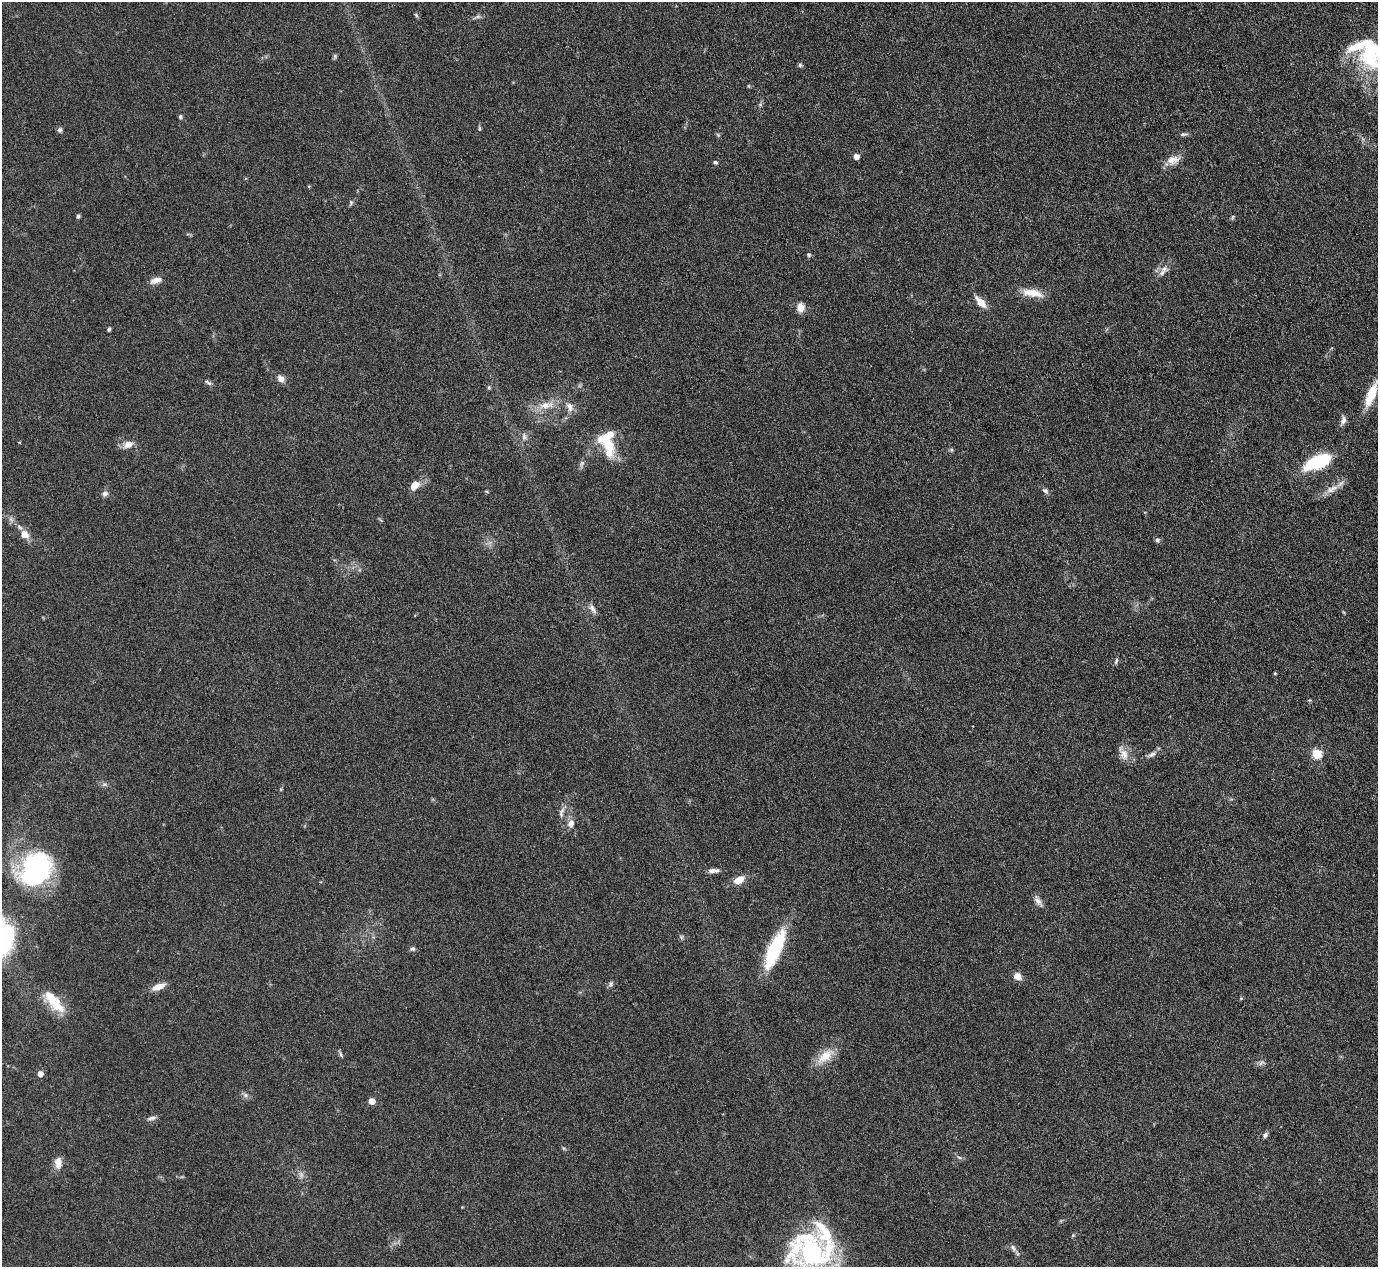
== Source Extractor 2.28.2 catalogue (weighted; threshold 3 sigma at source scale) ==
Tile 10 of 4 x 4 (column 2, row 3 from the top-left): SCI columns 1377-2752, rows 1414-2678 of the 5503 x 5489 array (HDU 1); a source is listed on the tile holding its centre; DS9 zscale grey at full resolution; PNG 1380 x 1269 px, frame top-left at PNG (2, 2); no overlay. Nothing masked; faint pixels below the display range render black.
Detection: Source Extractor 2.28.2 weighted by HDU 2 'WHT'; one run over the whole footprint, this tile lists its part. Background 0.0746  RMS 0.0042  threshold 0.0172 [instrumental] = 3 sigma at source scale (4.09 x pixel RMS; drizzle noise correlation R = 1.36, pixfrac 0.8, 0.05/0.05 arcsec/px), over >= 5 px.
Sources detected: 89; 2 too faint to see at this stretch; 2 inside a brighter object's white glare — not listed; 7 inside a brighter listed object's ellipse — not listed separately; the other 78 listed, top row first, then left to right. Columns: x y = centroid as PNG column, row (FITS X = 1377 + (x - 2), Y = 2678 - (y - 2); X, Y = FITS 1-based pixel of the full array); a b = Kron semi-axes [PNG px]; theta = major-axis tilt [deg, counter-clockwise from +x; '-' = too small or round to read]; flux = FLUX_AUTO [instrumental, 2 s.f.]
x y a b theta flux
416 15 6 4 -46 0.6
478 17 9 4 9 0.99
335 56 7 5 -90 0.66
1369 56 42 27 -61 29
800 65 6 5 - 0.71
180 117 5 5 - 0.78
479 128 6 4 90 0.54
60 130 6 6 - 0.97
1183 134 11 5 4 0.95
856 156 5 5 - 2.7
1173 160 19 11 17 4.2
715 162 5 4 - 0.74
351 203 7 5 71 0.72
78 216 6 4 75 0.71
1232 217 7 4 59 0.54
809 255 5 5 - 0.77
1164 269 12 9 7 2.5
156 280 15 7 16 2.7
1033 293 28 9 -9 6.5
980 302 13 7 -48 5
801 307 11 9 -90 3.3
109 329 4 4 - 0.73
281 378 10 8 -43 2.2
208 383 11 5 -25 1
489 388 6 5 - 0.55
1371 394 30 9 68 9.6
546 405 23 10 7 6
569 407 15 8 -66 2.6
1343 420 12 6 69 1.9
524 437 9 6 -82 1.3
19 442 4 3 - 0.28
128 444 13 9 24 3.1
608 444 27 15 -65 11
951 450 6 5 - 0.61
1318 462 27 12 22 27
415 485 11 8 48 4.7
1332 489 20 9 23 4.1
486 491 5 3 - 0.38
1045 491 9 6 -44 1.2
105 494 8 7 - 1.3
24 534 10 9 - 4
1157 540 6 5 - 1
593 609 15 6 -54 1.9
1116 661 9 4 70 0.75
1275 673 5 4 - 0.39
1123 753 22 10 -64 3.7
1152 754 13 6 27 1.7
1317 754 5 5 - 27
104 785 7 4 20 0.74
281 789 6 4 73 0.47
562 811 12 6 49 1.6
571 823 11 9 75 2.6
36 869 24 22 50 98
712 871 10 6 12 1.5
739 880 14 8 29 4.4
1038 901 16 6 -57 2.1
681 937 7 4 90 0.65
413 949 6 6 - 0.91
774 949 37 11 66 33
1018 976 9 7 -41 3.4
611 984 8 6 69 1
158 987 13 6 22 4.7
1241 998 6 3 18 0.44
54 1002 37 13 -49 10
341 1055 8 4 -64 0.76
825 1056 28 12 40 7.5
1261 1063 10 6 41 1.2
40 1074 4 4 - 3.8
246 1095 7 6 - 1.2
372 1101 5 4 - 6.2
152 1118 13 5 11 1.3
1265 1135 8 5 54 1.1
959 1157 6 4 -19 0.67
58 1163 15 9 -89 3.5
301 1174 10 5 -64 1.5
1073 1235 5 4 - 0.49
1013 1248 13 6 -52 1.5
812 1251 54 45 12 64
Isophote crosses this tile's border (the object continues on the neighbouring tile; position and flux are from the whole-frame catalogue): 2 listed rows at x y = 1371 394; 812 1251